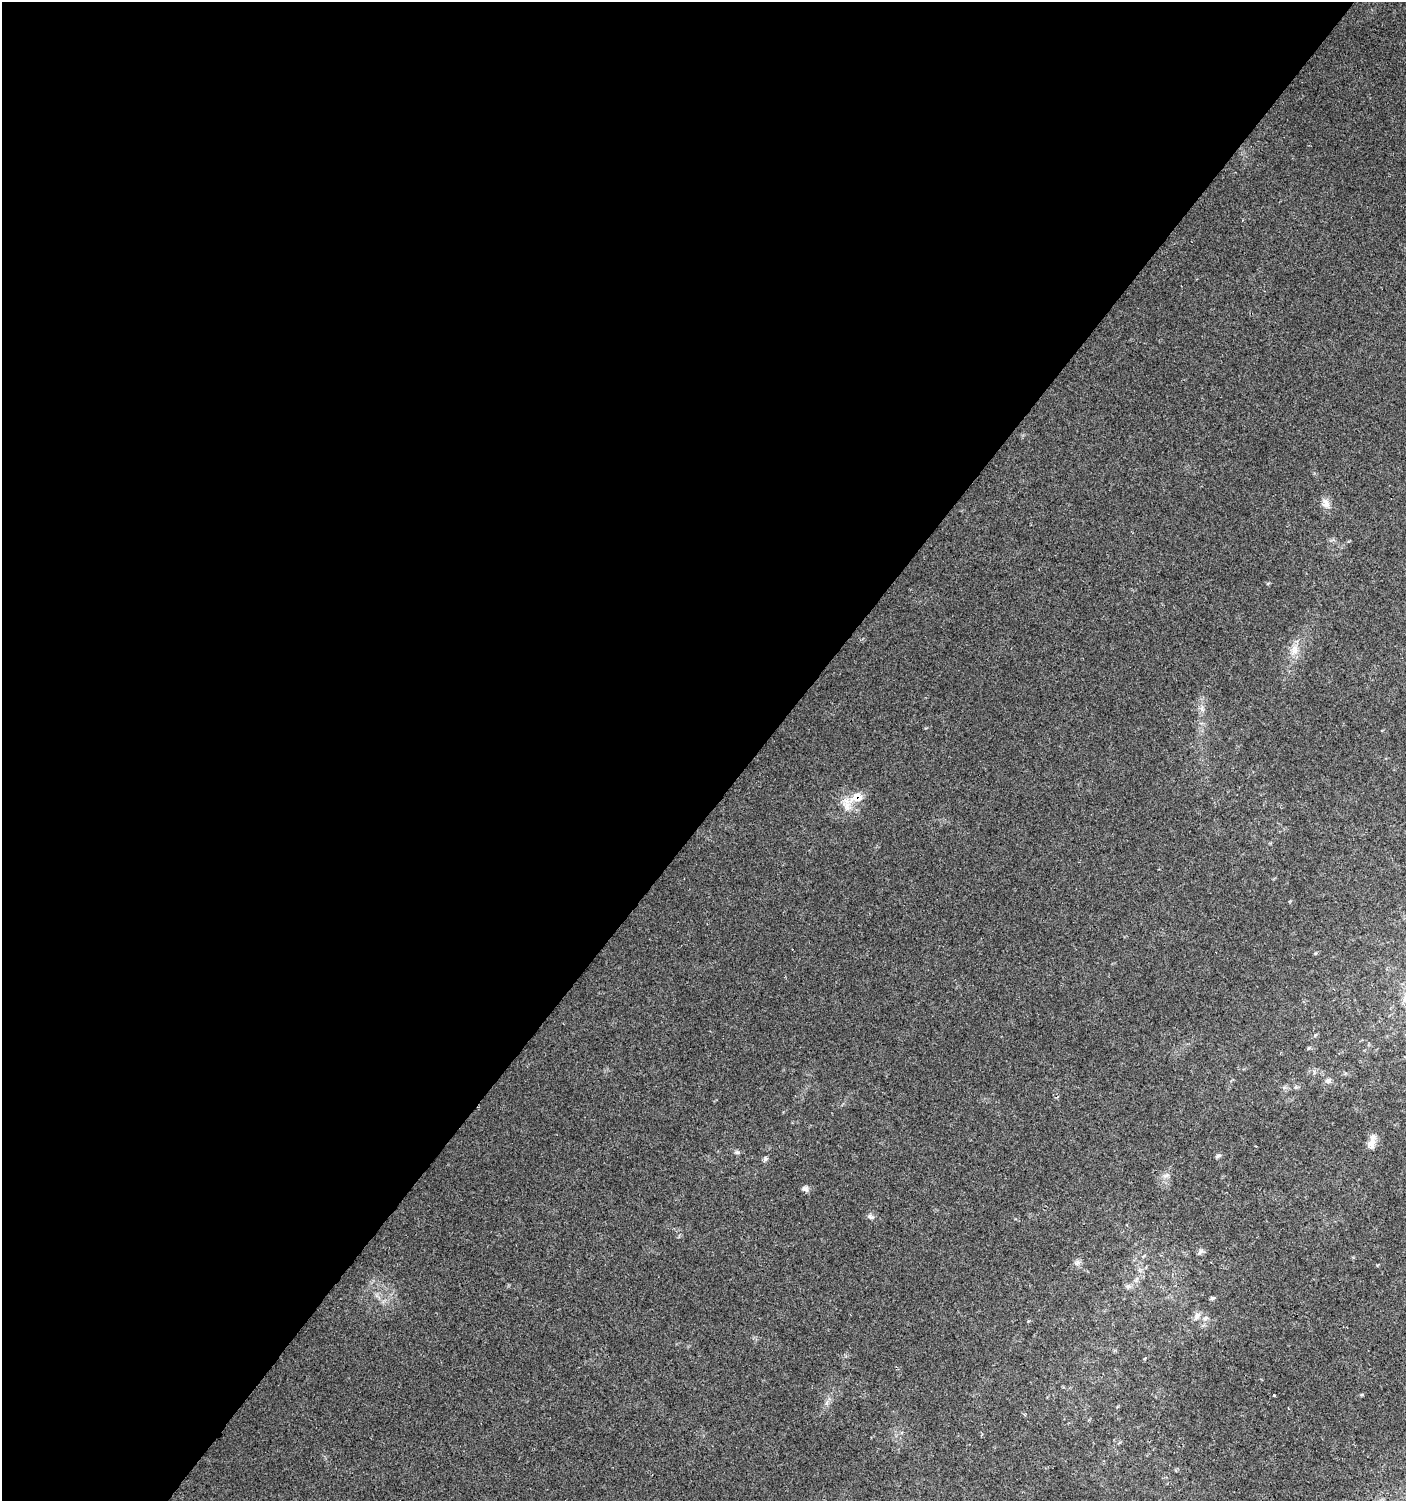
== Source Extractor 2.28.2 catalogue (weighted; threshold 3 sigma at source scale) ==
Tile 5 of 4 x 4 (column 1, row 2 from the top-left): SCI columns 242-1645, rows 3005-4503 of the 6028 x 6010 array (HDU 1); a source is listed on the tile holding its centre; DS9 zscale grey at full resolution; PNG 1408 x 1503 px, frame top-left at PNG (2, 2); no overlay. Shown black and unused: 54% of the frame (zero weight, under 2 of 3 exposures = <1% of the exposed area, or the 3 px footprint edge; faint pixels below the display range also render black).
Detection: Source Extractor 2.28.2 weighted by HDU 2 'WHT'; one run over the whole footprint, this tile lists its part. Background 0.0255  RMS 0.0047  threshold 0.0212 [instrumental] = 3 sigma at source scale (4.5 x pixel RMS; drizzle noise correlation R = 1.50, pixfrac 1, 0.0396/0.0396 arcsec/px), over >= 5 px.
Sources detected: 22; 2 inside a brighter listed object's ellipse — not listed separately; the other 20 listed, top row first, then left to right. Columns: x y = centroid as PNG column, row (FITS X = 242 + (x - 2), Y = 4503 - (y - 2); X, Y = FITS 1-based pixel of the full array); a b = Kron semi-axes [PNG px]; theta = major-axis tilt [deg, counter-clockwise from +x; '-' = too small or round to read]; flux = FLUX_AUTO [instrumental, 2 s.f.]
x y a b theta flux
1326 503 14 8 -67 3.5
1294 650 14 11 73 4.9
1202 709 8 4 -90 1.5
858 797 24 10 17 8.4
1315 1035 6 3 70 0.48
1328 1081 9 7 25 1.5
1371 1144 12 9 80 3.6
737 1152 7 5 -20 0.93
1218 1156 9 5 25 0.95
765 1159 8 4 -83 0.86
1166 1175 10 6 30 1.7
805 1189 9 7 -34 1.6
870 1217 10 6 -29 1.4
1200 1251 10 5 49 1.3
1077 1263 9 7 12 1.7
1128 1286 8 6 0 1.4
1212 1298 6 4 14 0.84
1197 1316 13 7 55 2.2
1205 1318 7 6 - 1.3
1274 1395 3 3 - 1.3
Overlapping masked pixels (flux is a lower limit): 1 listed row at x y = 858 797